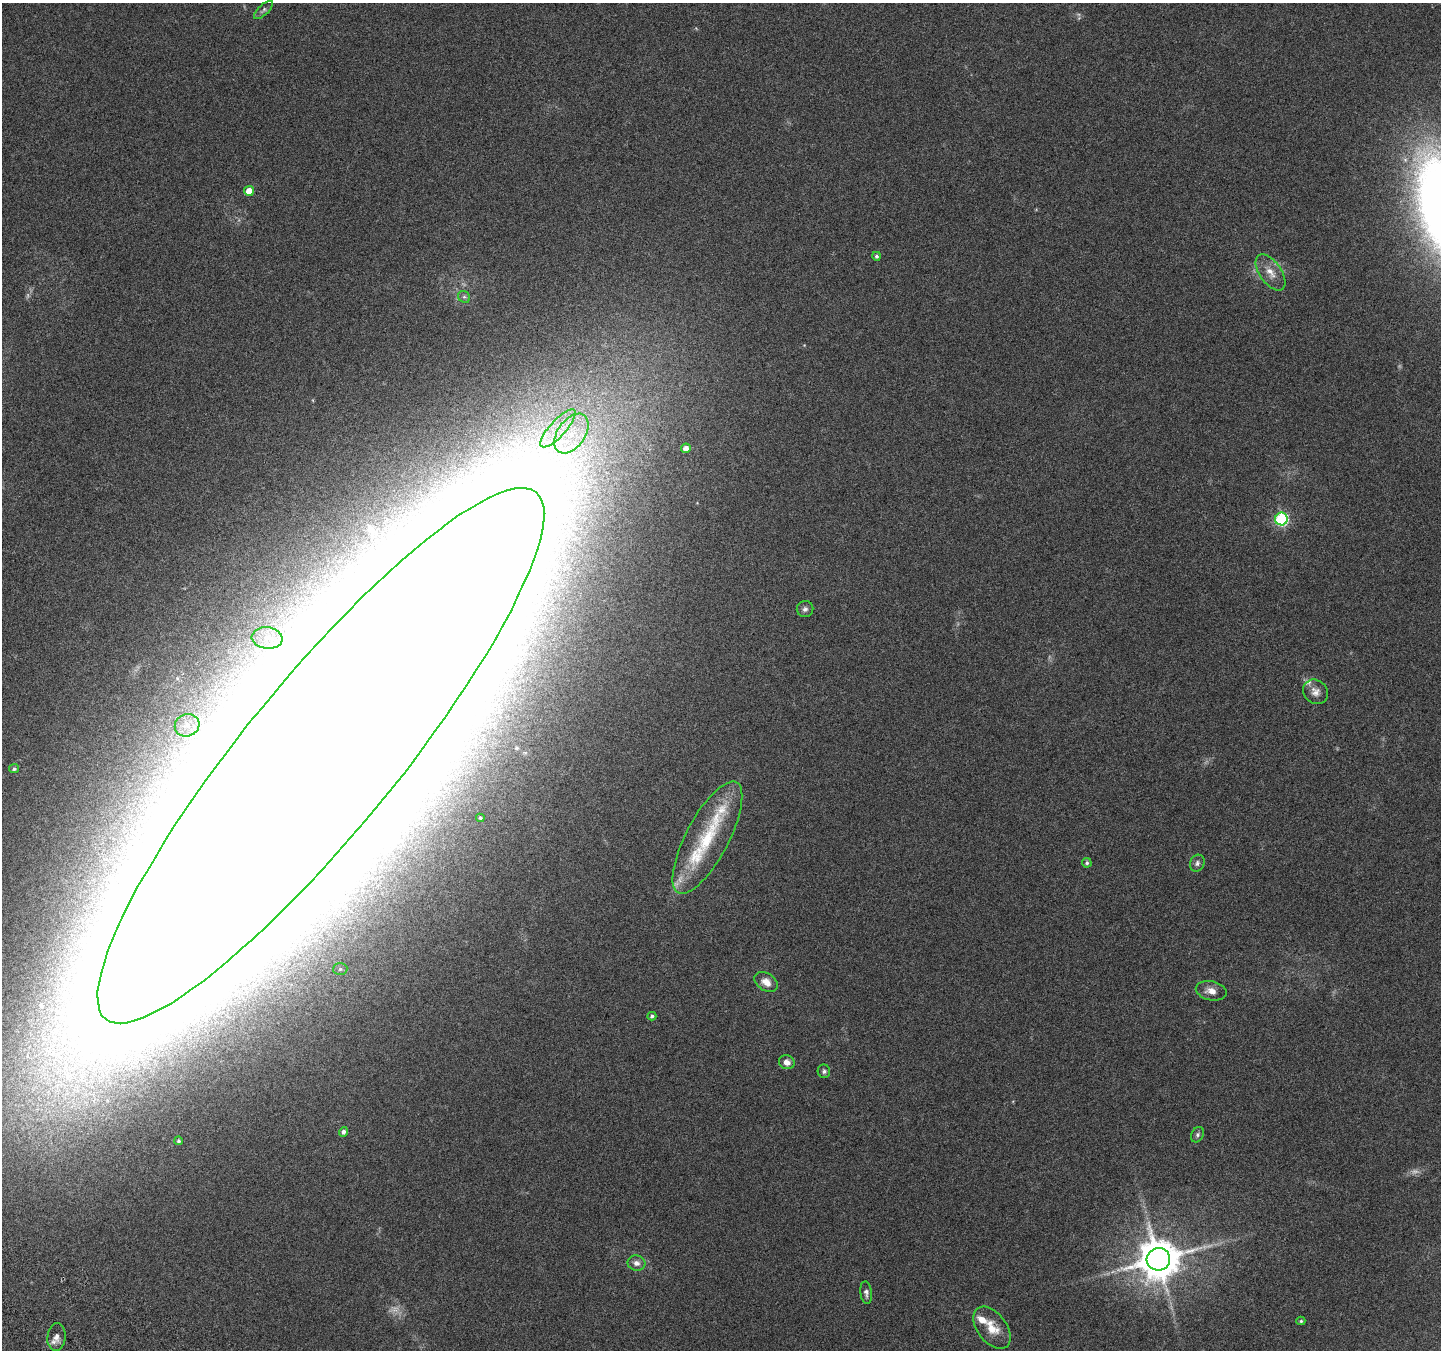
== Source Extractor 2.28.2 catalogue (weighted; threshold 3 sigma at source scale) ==
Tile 7 of 4 x 4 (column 3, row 2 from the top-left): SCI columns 2910-4348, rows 2950-4297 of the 5825 x 5965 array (HDU 1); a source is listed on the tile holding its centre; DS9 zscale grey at full resolution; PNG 1443 x 1352 px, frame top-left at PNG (2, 3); each listed source drawn as its Kron ellipse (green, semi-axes under 4 px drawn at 4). Shown black and unused: <1% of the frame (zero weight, under 3 of 6 exposures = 3% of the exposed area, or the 3 px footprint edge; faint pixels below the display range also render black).
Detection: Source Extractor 2.28.2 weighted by HDU 2 'WHT'; one run over the whole footprint, this tile lists its part. Background 0.0353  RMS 0.0041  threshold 0.0166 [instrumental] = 3 sigma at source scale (4.09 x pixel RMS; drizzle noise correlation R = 1.36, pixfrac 0.8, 0.0396/0.0396 arcsec/px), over >= 5 px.
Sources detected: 43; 3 too faint to see at this stretch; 1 inside a brighter object's white glare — neither listed nor drawn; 5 inside a brighter listed object's ellipse — not listed separately; the other 34 listed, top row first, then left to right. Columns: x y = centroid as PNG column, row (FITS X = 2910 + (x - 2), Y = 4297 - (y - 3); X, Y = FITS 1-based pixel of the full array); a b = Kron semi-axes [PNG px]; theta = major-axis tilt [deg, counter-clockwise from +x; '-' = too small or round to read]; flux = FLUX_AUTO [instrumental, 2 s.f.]
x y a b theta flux
263 10 12 5 44 1
249 191 5 5 - 5.2
877 256 4 4 - 0.72
1271 272 21 11 -55 4.9
464 297 6 5 - 0.75
558 428 24 8 48 7.3
571 434 22 13 55 12
686 448 5 5 - 2.2
1281 519 6 6 - 58
805 609 8 8 - 1.3
267 638 15 11 -6 6.1
1315 692 13 11 -40 2.9
187 725 12 11 - 4.4
321 756 340 76 51 31000
14 769 5 4 - 0.85
480 818 4 4 - 0.65
707 838 62 21 62 28
1087 863 4 4 - 0.75
1197 863 9 7 64 1.3
340 969 7 6 - 0.98
766 982 13 8 -32 3.5
1211 991 15 9 -13 3.3
652 1016 4 4 - 0.79
787 1062 8 7 - 2.4
824 1071 6 6 - 0.87
343 1132 5 4 - 1.2
1197 1135 8 6 60 0.89
179 1141 4 4 - 0.62
1158 1259 12 11 - 1400
636 1263 9 7 -10 1.9
866 1293 11 5 -84 1.5
1301 1321 4 4 - 0.5
992 1328 24 14 -53 7.2
56 1337 14 9 84 2.6
Overlapping masked pixels (flux is a lower limit): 1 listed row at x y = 321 756
Isophote crosses this tile's border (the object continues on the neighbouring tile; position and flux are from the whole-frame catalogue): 1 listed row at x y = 321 756